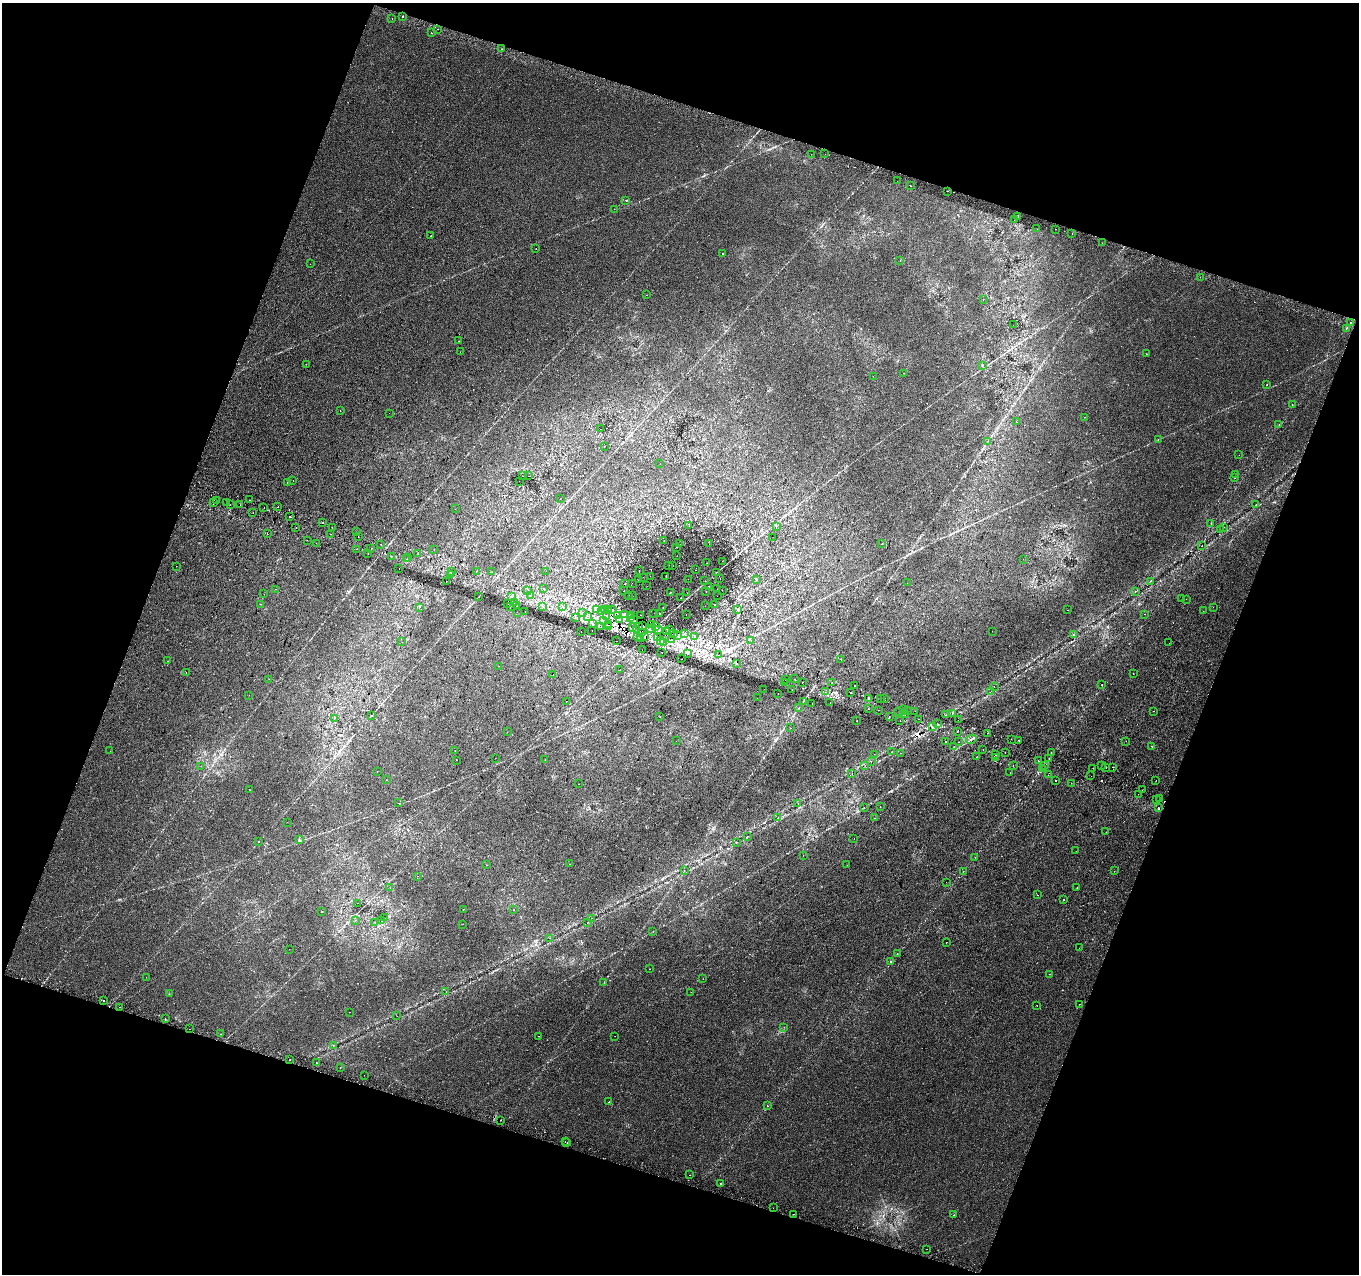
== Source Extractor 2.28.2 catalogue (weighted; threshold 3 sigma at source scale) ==
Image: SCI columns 23-5448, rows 319-5406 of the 5462 x 5661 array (HDU 1 of 3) = the unmasked area's bounding box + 8 px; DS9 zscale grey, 4 x 4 block average (1 PNG px = mean of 4 x 4 image px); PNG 1361 x 1276 px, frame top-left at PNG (2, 3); each listed source drawn as its Kron ellipse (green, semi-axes under 4 px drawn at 4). Shown black and unused: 39% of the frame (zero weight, under 2 of 3 exposures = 2% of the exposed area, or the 3 px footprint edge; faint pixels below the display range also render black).
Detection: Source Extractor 2.28.2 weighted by HDU 2 'WHT'. Background 0.00388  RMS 0.0036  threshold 0.016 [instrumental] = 3 sigma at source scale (4.5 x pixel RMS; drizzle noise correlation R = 1.50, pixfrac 1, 0.0396/0.0396 arcsec/px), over >= 5 px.
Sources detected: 512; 1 too faint to see at this stretch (4 x 4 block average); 81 cosmic-ray / hot-pixel residue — neither listed nor drawn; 12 coinciding with a brighter row at this scale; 1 inside a brighter listed object's ellipse — not listed separately; the other 417 listed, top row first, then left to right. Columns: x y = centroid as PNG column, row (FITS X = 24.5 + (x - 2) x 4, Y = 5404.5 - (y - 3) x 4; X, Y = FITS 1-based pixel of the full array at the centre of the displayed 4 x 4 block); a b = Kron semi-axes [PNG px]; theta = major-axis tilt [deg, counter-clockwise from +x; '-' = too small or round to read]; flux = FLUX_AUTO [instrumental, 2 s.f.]
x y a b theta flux
402 16 2 2 - 25
392 18 2 2 - 3.2
438 29 2 2 - 0.97
432 33 2 2 - 1.5
501 49 2 2 - 0.59
811 154 2 2 - 1.3
825 154 2 2 - 0.49
897 181 2 2 - 0.52
910 185 2 2 - 2.4
947 191 2 2 - 4.5
626 201 2 2 - 0.92
614 209 2 2 - 0.57
1018 217 2 2 - 2.1
1014 220 2 2 - 0.24
1037 229 2 2 - 0.26
1055 229 2 2 - 0.79
1072 234 2 2 - 0.36
431 236 2 2 - 0.53
1102 243 2 2 - 1.8
536 249 2 2 - 0.6
722 254 2 2 - 0.68
900 260 2 2 - 0.35
310 264 2 2 - 0.64
1200 277 2 2 - 1.6
646 295 2 2 - 0.27
983 299 2 2 - 0.51
1350 322 2 2 - 0.92
1013 325 2 2 - 0.49
1346 329 2 2 - 1.8
459 341 2 2 - 0.9
460 352 2 2 - 0.97
1146 354 2 2 - 1.1
306 364 2 2 - 0.6
982 365 2 2 - 0.93
904 373 2 2 - 0.4
873 376 2 2 - 0.52
1266 385 2 2 - 2
1292 404 2 2 - 0.79
340 410 2 2 - 2.3
389 413 2 2 - 1.1
1084 417 2 2 - 0.5
1016 422 2 2 - 0.64
1279 424 2 2 - 0.39
601 429 2 2 - 0.37
1158 439 2 2 - 0.52
987 441 2 2 - 0.55
604 446 2 2 - 0.7
1239 455 2 2 - 3.1
660 464 2 2 - 0.55
1236 474 2 2 - 0.33
522 476 2 2 - 0.55
528 476 2 2 - 0.36
1235 478 2 2 - 1.7
293 481 2 2 - 2.1
519 481 2 2 - 0.26
287 483 2 2 - 1.9
560 499 2 2 - 0.38
250 500 2 2 - 2.4
217 501 2 2 - 0.9
214 502 2 2 - 7.6
226 502 2 2 - 1.3
1256 504 2 2 - 1.1
230 505 2 2 - 1.5
240 505 2 2 - 1.4
278 507 2 2 - 0.62
264 508 2 2 - 6.4
455 509 2 2 - 0.95
253 512 2 2 - 0.72
289 516 2 2 - 9.4
323 522 2 2 - 4.1
1211 524 2 2 - 0.6
689 526 2 2 - 0.5
296 527 2 2 - 3
332 527 2 2 - 1.8
776 527 2 2 - 0.28
1224 527 2 2 - 0.42
1220 530 2 2 - 0.33
356 532 2 2 - 1.1
267 534 2 2 - 0.53
331 534 2 2 - 0.57
358 536 2 2 - 1.6
773 537 2 2 - 0.3
307 540 2 2 - 0.38
664 541 2 2 - 0.65
316 543 2 2 - 0.96
381 544 2 2 - 1.8
680 544 2 2 - 0.48
709 544 2 2 - 0.41
882 544 2 2 - 5.2
1202 546 2 2 - 1.6
676 547 2 2 - 0.55
357 549 2 2 - 0.75
371 549 2 2 - 1.4
434 549 2 2 - 0.54
368 553 2 2 - 2
418 554 2 2 - 1.1
677 556 2 2 - 0.33
392 557 2 2 - 0.39
408 557 2 2 - 0.76
407 559 2 2 - 0.92
1023 559 2 2 - 1.4
722 561 2 2 - 0.32
707 563 2 2 - 0.52
669 565 2 2 - 0.61
176 566 2 2 - 0.29
672 566 2 2 - 0.88
399 569 2 2 - 1.2
639 570 2 2 - 0.78
695 570 2 2 - 0.39
476 571 2 2 - 0.43
546 571 2 2 - 0.62
452 572 2 2 - 1.2
492 572 2 2 - 0.91
717 572 2 2 - 0.37
451 574 2 2 - 0.53
650 576 2 2 - 0.29
643 577 2 2 - 0.27
666 577 2 2 - 0.98
720 578 2 2 - 0.53
688 579 2 2 - 0.28
757 579 2 2 - 0.67
639 580 2 2 - 0.82
446 581 2 2 - 15
705 581 2 2 - 0.46
1150 581 2 2 - 0.71
632 583 2 2 - 0.27
907 583 2 2 - 0.58
625 584 2 2 - 1.1
647 586 2 2 - 0.29
709 586 2 2 - 1.9
275 589 2 2 - 0.42
544 589 2 2 - 0.88
717 589 2 2 - 0.57
722 590 2 2 - 0.39
528 591 2 2 - 2
623 591 2 2 - 0.51
706 591 2 2 - 0.56
1135 592 2 2 - 0.5
670 593 2 2 - 0.53
687 593 2 2 - 0.33
264 594 2 2 - 0.98
628 595 2 2 - 0.35
479 596 2 2 - 1
512 596 2 2 - 2.7
530 596 2 2 - 0.37
632 596 2 2 - 0.41
717 596 2 2 - 0.35
681 598 2 2 - 1.5
1182 599 2 2 - 1.3
1186 599 2 2 - 0.66
514 602 2 2 - 1.6
261 604 2 2 - 0.53
507 604 2 2 - 8.7
714 605 2 2 - 0.53
510 606 2 2 - 3.2
517 606 2 2 - 1.2
542 606 2 2 - 1.5
563 606 2 2 - 1.2
705 606 2 2 - 0.43
663 607 2 2 - 0.49
1213 607 2 2 - 0.66
419 608 2 2 - 0.81
604 609 2 2 - 0.84
609 609 3 2 - 2.6
597 610 2 2 - 3.2
613 610 3 2 - 1.3
738 610 2 2 - 0.78
1067 610 2 2 - 0.67
1203 611 2 2 - 0.38
517 612 2 2 - 0.38
525 612 2 2 - 4.5
602 612 2 2 - 0.83
582 613 2 2 - 1
654 613 2 2 - 0.31
624 614 2 2 - 2.2
659 614 2 2 - 1.7
686 614 2 2 - 1.2
1145 614 2 2 - 0.45
632 615 2 2 - 1.8
640 615 2 2 - 0.86
588 616 2 2 - 0.45
606 616 2 2 - 0.89
617 616 2 2 - 5.4
575 617 2 2 - 0.49
630 618 2 2 - 1.3
633 619 3 2 - 3.1
619 620 2 2 - 0.57
604 621 2 2 - 0.52
592 624 2 2 - 1.1
652 624 2 2 - 0.84
609 625 2 2 - 0.53
643 626 2 2 - 4.8
601 627 2 2 - 1.2
608 627 2 2 - 0.85
639 627 2 2 - 1
655 627 2 2 - 1.1
632 628 2 2 - 1
651 628 2 2 - 1.8
669 629 2 2 - 0.6
592 630 2 2 - 1.8
636 630 2 2 - 0.94
658 630 2 2 - 1.6
992 631 2 2 - 0.59
581 632 2 2 - 0.57
667 632 2 2 - 2.1
642 633 3 2 - 1.2
674 634 2 2 - 1.8
684 634 2 2 - 0.94
678 635 2 2 - 1.5
1074 635 2 2 - 0.79
645 636 2 2 - 0.47
695 636 2 2 - 0.56
638 637 2 2 - 0.62
657 637 2 2 - 1.5
640 639 2 2 - 0.37
661 640 3 3 - 3.7
671 640 2 2 - 1
617 641 2 2 - 0.89
751 641 2 2 - 1.3
402 642 2 2 - 0.42
664 643 2 2 - 1.1
1169 643 2 2 - 1.2
642 650 2 2 - 0.36
662 652 2 2 - 1.7
687 653 2 2 - 1
719 655 2 2 - 0.87
682 659 2 2 - 2.2
841 659 2 2 - 0.87
167 661 2 2 - 1.1
737 664 2 2 - 11
498 666 2 2 - 0.71
620 670 2 2 - 2.7
186 673 2 2 - 1.5
553 674 2 2 - 0.34
1133 674 2 2 - 3.7
269 679 2 2 - 0.5
795 679 2 2 - 1.7
786 680 2 2 - 4
784 682 2 2 - 1.8
802 682 2 2 - 2
832 683 2 2 - 1.3
1102 684 2 2 - 0.7
854 686 2 2 - 0.62
994 687 2 2 - 0.32
764 689 2 2 - 1.6
792 689 2 2 - 0.78
826 692 2 2 - 1.2
850 692 2 2 - 3.3
990 692 2 2 - 0.37
778 693 2 2 - 2.1
249 695 2 2 - 0.36
757 698 2 2 - 0.84
880 698 2 2 - 1.3
884 698 2 2 - 3.8
868 699 2 2 - 1.6
566 701 2 2 - 0.4
803 701 3 2 - 1.4
830 702 2 2 - 1.9
812 703 2 2 - 1.7
799 708 2 2 - 0.69
868 709 2 2 - 0.51
904 709 2 2 - 1.4
878 710 2 2 - 2
907 711 2 2 - 2.7
915 711 2 2 - 1.7
1153 711 2 2 - 0.71
899 712 2 2 - 0.39
952 713 2 2 - 1
372 715 2 2 - 0.63
905 715 2 2 - 1.4
946 715 2 2 - 2.4
889 716 2 2 - 0.52
660 717 2 2 - 0.37
335 718 2 2 - 0.99
918 719 2 2 - 1.9
900 720 2 2 - 0.54
958 720 2 2 - 0.6
857 721 2 2 - 3.5
937 724 2 2 - 3
932 727 2 2 - 4.8
790 728 2 2 - 0.65
507 732 2 2 - 0.31
957 732 2 2 - 2.8
987 733 2 2 - 3.5
971 739 5 2 - 2.9
1011 739 2 2 - 1.1
1018 740 2 2 - 1.1
676 741 2 2 - 0.36
945 741 2 2 - 2.7
1126 741 2 2 - 1.7
958 742 2 2 - 1.9
1152 746 2 2 - 9.4
954 747 2 2 - 1.6
983 749 2 2 - 0.64
455 750 2 2 - 0.62
110 751 2 2 - 0.31
892 752 2 2 - 0.5
1005 752 2 2 - 0.93
900 753 2 2 - 0.54
1051 753 2 2 - 3.2
874 754 2 2 - 0.47
995 754 2 2 - 6.4
977 756 2 2 - 0.56
995 757 2 2 - 1.8
495 758 2 2 - 0.34
545 759 2 2 - 0.96
1049 759 2 2 - 0.98
456 760 2 2 - 0.56
871 761 2 2 - 1.1
1038 761 2 2 - 1.9
1013 765 2 2 - 7.2
1044 765 2 2 - 0.46
201 766 2 2 - 0.5
865 766 2 2 - 0.4
1101 766 2 2 - 0.62
1106 767 2 2 - 1.7
1113 767 2 2 - 2
1042 768 2 2 - 0.71
1093 768 2 2 - 0.46
377 771 2 2 - 1.2
1010 772 2 2 - 0.3
852 773 2 2 - 1.9
1048 775 2 2 - 0.7
1091 776 2 2 - 0.79
386 780 2 2 - 0.4
1055 780 2 2 - 2.5
1156 780 2 2 - 0.71
1071 783 2 2 - 0.43
578 784 2 2 - 0.32
249 790 2 2 - 0.32
1142 790 2 2 - 2
1138 794 2 2 - 0.41
1159 798 2 2 - 0.36
1157 800 2 2 - 0.34
398 803 2 2 - 0.28
798 803 2 2 - 0.33
880 807 2 2 - 1.9
1158 807 2 2 - 4.5
864 808 2 2 - 0.48
778 818 2 2 - 0.95
874 818 2 2 - 0.75
287 822 2 2 - 0.33
1106 832 2 2 - 0.72
747 836 2 2 - 1
854 838 2 2 - 0.44
299 840 2 2 - 1
258 842 2 2 - 0.46
736 842 2 2 - 1.2
1076 851 2 2 - 12
803 855 2 2 - 0.84
975 857 2 2 - 0.36
569 864 2 2 - 0.8
486 865 2 2 - 0.29
847 865 2 2 - 0.37
684 870 2 2 - 0.66
963 871 2 2 - 0.61
1114 871 2 2 - 1.2
418 876 2 2 - 0.52
946 882 2 2 - 0.63
390 888 2 2 - 0.28
1077 888 2 2 - 1.5
1037 895 2 2 - 6.2
1063 900 2 2 - 1.9
358 903 2 2 - 0.3
463 909 2 2 - 1.2
513 909 2 2 - 1.7
322 911 2 2 - 1.3
384 918 2 2 - 0.5
591 918 2 2 - 1.8
355 920 2 2 - 0.62
382 921 2 2 - 1
374 922 2 2 - 0.65
587 922 2 2 - 0.33
463 924 2 2 - 0.38
653 931 2 2 - 0.36
550 938 2 2 - 0.4
946 942 2 2 - 1.2
1079 948 2 2 - 2.3
289 949 2 2 - 0.57
897 953 2 2 - 0.79
890 962 2 2 - 1
649 969 2 2 - 0.37
1050 974 2 2 - 0.51
146 977 2 2 - 0.34
703 979 2 2 - 0.58
604 983 2 2 - 0.4
446 991 2 2 - 0.93
691 992 2 2 - 0.46
169 994 2 2 - 0.51
104 1000 2 2 - 6.2
1079 1004 2 2 - 0.56
1037 1005 2 2 - 0.86
120 1007 2 2 - 3.8
349 1012 2 2 - 1.1
397 1016 2 2 - 0.45
165 1018 2 2 - 0.98
784 1027 2 2 - 1.1
190 1029 2 2 - 0.95
221 1034 2 2 - 0.48
539 1036 2 2 - 0.47
615 1036 2 2 - 0.33
334 1045 2 2 - 0.51
290 1059 2 2 - 2.7
316 1063 2 2 - 1.2
340 1068 2 2 - 0.8
364 1075 2 2 - 0.26
609 1102 2 2 - 0.54
767 1106 2 2 - 1
501 1120 2 2 - 0.72
565 1141 2 2 - 1.6
567 1142 2 2 - 1.1
690 1175 2 2 - 0.82
720 1184 2 2 - 4.6
773 1208 2 2 - 0.32
794 1214 2 2 - 0.75
953 1215 2 2 - 1.4
927 1249 2 2 - 0.89
Overlapping masked pixels (flux is a lower limit): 23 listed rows (the first 20) at x y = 1350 322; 624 614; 632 615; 630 618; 633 619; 619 620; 652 624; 609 625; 643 626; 639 627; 655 627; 651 628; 669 629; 636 630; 658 630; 667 632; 642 633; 674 634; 678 635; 645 636
Diffuse or blended objects may show on this block-average render without a row.